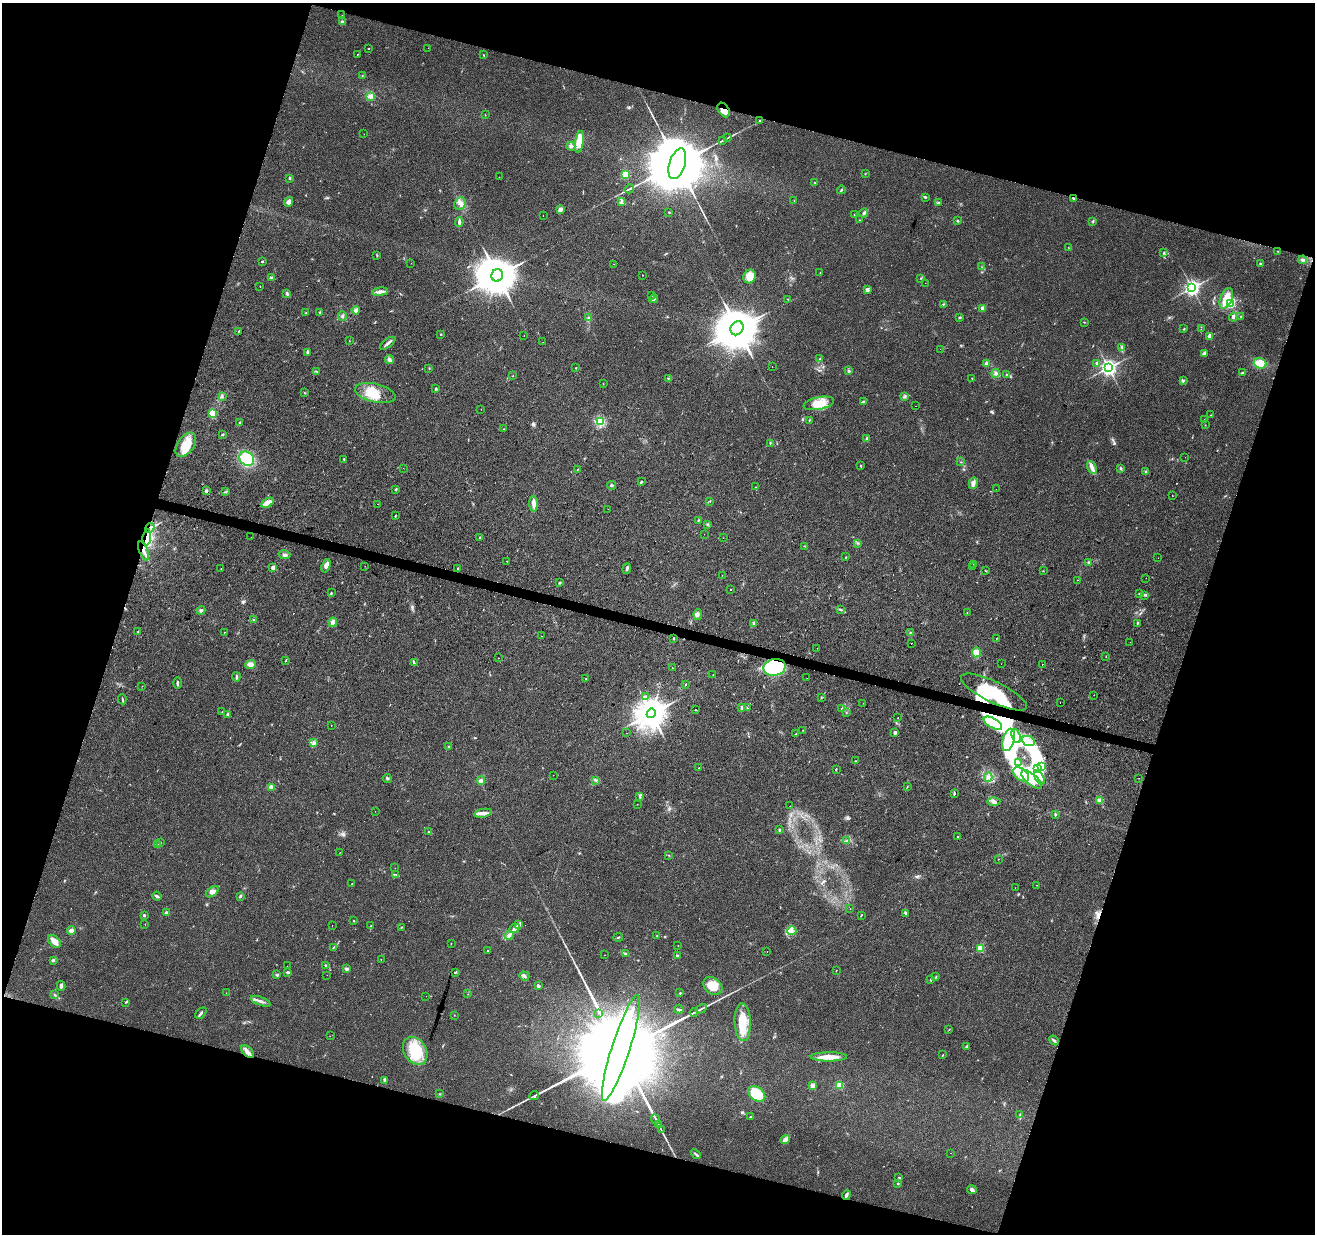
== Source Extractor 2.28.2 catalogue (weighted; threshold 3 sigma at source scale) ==
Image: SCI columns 3-5253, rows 280-5207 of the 5253 x 5423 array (HDU 1 of 3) = the unmasked area's bounding box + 8 px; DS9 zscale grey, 4 x 4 block average (1 PNG px = mean of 4 x 4 image px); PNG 1317 x 1236 px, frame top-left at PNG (2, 3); each listed source drawn as its Kron ellipse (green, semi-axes under 4 px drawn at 4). Shown black and unused: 35% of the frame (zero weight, under 2 of 3 exposures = <1% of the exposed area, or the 3 px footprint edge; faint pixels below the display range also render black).
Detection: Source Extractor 2.28.2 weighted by HDU 2 'WHT'. Background 0.0431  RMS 0.0057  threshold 0.0255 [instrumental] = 3 sigma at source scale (4.5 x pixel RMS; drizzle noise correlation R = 1.50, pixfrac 1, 0.0396/0.0396 arcsec/px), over >= 5 px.
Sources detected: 423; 8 inside a brighter object's white glare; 12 cosmic-ray / hot-pixel residue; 1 long thin detection or spike segment (spike, bleed or trail) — neither listed nor drawn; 7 coinciding with a brighter row at this scale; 16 inside a brighter listed object's ellipse — not listed separately; the other 379 listed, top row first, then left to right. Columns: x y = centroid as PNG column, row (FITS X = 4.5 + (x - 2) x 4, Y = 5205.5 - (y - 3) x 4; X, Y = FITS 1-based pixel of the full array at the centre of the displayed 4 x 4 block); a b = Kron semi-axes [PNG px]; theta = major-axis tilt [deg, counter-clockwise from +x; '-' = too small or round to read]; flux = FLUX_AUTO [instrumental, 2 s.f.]
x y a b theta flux
342 15 2 2 - 0.6
343 22 3 3 - 6.7
368 48 2 2 - 2.5
428 48 2 2 - 0.49
357 54 2 2 - 1.1
483 55 2 2 - 1.7
362 76 2 2 - 0.93
370 96 3 2 - 5.1
724 110 8 5 -55 24
485 115 2 2 - 2
760 121 3 2 - 3
364 134 2 2 - 0.82
727 138 3 2 - 2.6
723 140 3 2 - 2.6
579 142 11 4 82 73
571 146 4 3 - 8.1
677 164 16 8 72 56000
625 174 2 2 - 200
865 174 2 2 - 1.1
499 177 2 2 - 0.87
290 178 3 2 - 3.5
815 183 2 2 - 1.5
629 189 5 2 - 4.6
841 190 4 2 - 4
925 197 4 2 - 4.5
1074 198 2 2 - 3.1
794 201 2 2 - 0.72
289 202 5 4 - 12
621 202 3 2 - 4.7
938 203 3 2 - 5
460 204 7 5 68 17
560 210 3 2 - 19
669 212 3 2 - 2.1
864 213 4 3 - 6.3
854 214 2 2 - 1.1
543 216 2 2 - 0.67
860 220 2 2 - 1
958 221 3 2 - 2.5
1093 221 3 2 - 3.4
459 222 5 2 - 8.5
1068 247 2 2 - 0.86
1278 251 2 2 - 1.2
1164 253 3 2 - 3.4
377 255 2 2 - 1.7
1303 260 4 3 - 6.4
262 261 2 2 - 3.6
411 263 2 2 - 0.67
613 264 2 2 - 0.77
1260 264 3 2 - 5.2
982 267 2 2 - 0.98
820 273 2 2 - 1.2
497 275 6 6 - 12000
642 275 2 2 - 0.92
749 276 7 6 - 41
271 277 3 2 - 3.2
920 278 2 2 - 1.2
925 283 2 2 - 1.2
260 286 2 2 - 1.3
1192 288 3 3 - 1300
867 289 2 2 - 41
380 292 8 3 8 12
287 294 3 2 - 7
652 296 2 2 - 1.1
1226 298 11 6 67 54
653 299 4 2 - 4.3
788 299 2 2 - 0.99
1230 303 3 2 - 250
943 304 3 2 - 2.4
983 308 2 2 - 44
356 310 4 3 - 7.7
320 312 3 2 - 3
305 313 2 2 - 1.3
342 316 4 2 - 4.8
1241 316 2 2 - 1
960 317 3 2 - 3.2
1233 317 4 3 - 5.8
588 318 3 2 - 3.1
1084 322 3 2 - 1.3
737 328 7 6 - 13000
1184 329 3 2 - 2.3
1201 329 2 2 - 0.65
238 331 2 2 - 1.8
440 334 2 2 - 2.2
524 335 2 2 - 2.6
1210 336 2 2 - 48
349 341 2 2 - 0.87
543 342 2 2 - 1.1
388 343 9 2 36 11
1122 348 4 2 - 4.8
940 349 2 2 - 0.61
307 353 3 3 - 3.6
1204 353 4 3 - 6.7
820 359 3 2 - 2.6
389 360 4 3 - 7.7
986 363 3 2 - 5
1097 363 4 3 - 4.8
1260 363 6 5 - 48
772 367 2 2 - 0.8
429 368 2 2 - 1.5
576 368 2 2 - 1.7
1108 368 3 3 - 1400
317 371 2 2 - 1.4
848 371 2 2 - 1.7
996 373 4 3 - 7.5
1242 373 3 2 - 2.5
1006 374 2 2 - 1.6
513 376 2 2 - 0.93
668 378 2 2 - 1.9
972 378 2 2 - 1.3
1183 381 3 2 - 4.2
603 384 2 2 - 1.2
436 389 3 3 - 4
305 393 2 2 - 1.9
375 393 21 9 -13 69
904 396 3 3 - 6.6
222 397 3 2 - 3.6
864 401 2 2 - 2.3
819 403 15 6 11 60
916 406 2 2 - 1.2
481 409 2 2 - 0.88
213 413 2 2 - 160
1211 415 2 2 - 1.2
1205 419 2 2 - 0.91
809 420 2 2 - 1.7
600 421 2 2 - 140
240 422 3 2 - 2.3
1205 425 2 2 - 1
504 429 2 2 - 1
223 434 3 2 - 2.6
867 439 3 2 - 9
770 443 2 2 - 2
186 445 13 8 54 64
1185 457 2 2 - 0.55
247 459 8 6 -43 120
344 459 2 2 - 2.1
961 462 2 2 - 0.92
861 466 2 2 - 2.3
1092 467 7 4 -66 16
403 468 2 2 - 1.4
578 469 2 2 - 0.95
1121 469 3 2 - 2.9
1146 472 3 2 - 4.2
641 482 3 2 - 3.5
973 483 6 3 77 17
612 485 4 2 - 4.3
756 487 2 2 - 2.5
395 489 2 2 - 2.3
996 489 2 2 - 0.96
206 491 2 2 - 23
226 492 3 2 - 3.2
1172 496 2 2 - 0.69
710 501 2 2 - 1.8
267 503 7 3 29 27
378 504 2 2 - 0.95
534 504 8 3 -87 24
608 509 2 2 - 0.76
395 516 3 2 - 2.1
698 520 2 2 - 1.3
707 524 3 2 - 3.1
150 528 5 3 - 10
704 534 2 2 - 0.55
147 537 8 2 83 19
251 537 2 2 - 0.47
480 538 2 2 - 5.9
723 538 2 2 - 1.2
857 543 2 2 - 2.4
805 546 2 2 - 1.3
144 551 10 3 -68 16
285 555 6 3 -10 7.8
846 557 2 2 - 1.4
1158 558 2 2 - 0.52
506 561 2 2 - 2.2
1089 562 3 2 - 3
974 564 2 2 - 1.3
326 566 7 4 73 16
365 566 2 2 - 1.5
273 567 2 2 - 38
973 567 2 2 - 2.7
221 569 2 2 - 1.9
458 569 3 2 - 3
627 569 5 2 - 5.8
985 570 2 2 - 1.5
1043 571 2 2 - 1
722 575 2 2 - 1.3
1146 578 2 2 - 1.9
1078 580 2 2 - 1.2
560 583 3 2 - 4.2
731 589 2 2 - 3.7
331 593 3 2 - 2.3
1139 594 3 2 - 2.6
1144 595 2 2 - 2
840 609 2 2 - 1.5
201 610 4 3 - 6.4
967 612 2 2 - 0.9
698 615 5 4 - 8.8
254 620 3 2 - 4.4
333 622 4 3 - 21
754 623 2 2 - 2.4
1137 623 2 2 - 1.5
137 632 2 2 - 1.2
224 632 2 2 - 1.1
910 632 2 2 - 1.8
541 636 2 2 - 2.6
674 638 3 2 - 2.7
996 638 2 2 - 1.3
1130 642 2 2 - 0.76
911 643 2 2 - 4
817 648 2 2 - 2.9
976 652 5 4 - 28
1106 657 2 2 - 1
498 658 2 2 - 6.1
286 661 3 2 - 2
414 663 4 2 - 3.3
251 664 5 3 - 9.1
1001 664 2 2 - 0.54
1042 664 2 2 - 1.7
775 667 11 8 12 270
673 668 2 2 - 1.4
713 675 2 2 - 1.4
236 677 4 2 - 6.8
807 678 2 2 - 1.3
586 679 2 2 - 1.9
177 683 6 2 -90 5.3
686 684 2 2 - 2.3
142 686 2 2 - 0.96
994 692 36 10 -26 140
1094 695 2 2 - 0.74
645 696 2 2 - 2.1
821 698 2 2 - 1.7
122 699 5 2 - 3.9
1060 702 2 2 - 3.6
863 703 2 2 - 0.66
742 707 2 2 - 19
747 708 2 2 - 1.7
842 709 3 2 - 1.8
696 710 2 2 - 8.1
222 712 2 2 - 1.2
651 713 5 4 - 6400
846 713 2 2 - 1.1
228 715 2 2 - 21
898 718 2 2 - 2.5
993 723 10 5 -30 33
331 726 2 2 - 2.3
803 730 2 2 - 0.98
627 733 2 2 - 1.1
895 733 2 2 - 31
796 734 3 2 - 2.4
1016 736 7 3 -67 14
1008 740 11 6 74 44
1028 741 7 4 -24 24
314 743 4 3 - 8.5
448 747 3 2 - 4
855 761 2 2 - 2.3
1018 762 2 2 - 1.2
1042 766 4 2 - 6.4
698 768 2 2 - 1.2
1038 768 3 2 - 4.3
836 769 3 2 - 2.8
553 775 2 2 - 3.3
1021 775 9 6 -39 38
988 777 4 3 - 7.2
1039 777 8 4 -60 20
1139 778 2 2 - 0.73
387 779 4 2 - 3.7
1032 779 12 5 -40 51
596 780 2 2 - 1.7
481 781 4 3 - 8.5
271 787 2 2 - 77
907 787 2 2 - 1
954 793 4 2 - 2.9
640 797 2 2 - 1.9
1100 800 2 2 - 83
994 802 6 4 -1 11
637 804 2 2 - 2.5
790 806 2 2 - 1.7
375 811 2 2 - 0.52
483 813 9 3 11 16
1055 814 3 2 - 3.4
779 829 2 2 - 12
428 832 3 2 - 2.2
957 837 2 2 - 3.9
847 841 2 2 - 1.4
160 842 3 2 - 2
157 845 4 2 - 5.9
340 852 2 2 - 0.55
669 855 2 2 - 1.4
998 859 2 2 - 1.1
395 868 2 2 - 1.3
396 874 2 2 - 1.8
352 884 2 2 - 2.3
1036 885 2 2 - 1.1
1015 888 2 2 - 2.4
212 892 7 4 36 14
157 896 5 2 - 5.9
240 896 3 2 - 3.8
850 909 2 2 - 0.93
166 913 2 2 - 28
906 913 4 3 - 5.5
144 915 2 2 - 14
861 915 3 2 - 2
354 921 2 2 - 2
145 924 2 2 - 3.1
518 925 4 3 - 9.1
332 926 2 2 - 2.3
371 926 3 2 - 2.4
401 927 3 2 - 1.7
514 928 5 3 - 11
71 931 4 4 - 14
792 931 5 3 - 11
509 935 4 4 - 8.7
657 936 2 2 - 1.6
618 937 4 2 - 3.2
54 942 7 5 -46 24
451 944 2 2 - 1.1
678 945 2 2 - 0.76
333 948 2 2 - 1.6
980 948 2 2 - 180
487 951 2 2 - 2
767 951 2 2 - 2.4
625 954 4 2 - 4.1
604 955 2 2 - 1.7
677 956 2 2 - 20
53 960 3 2 - 5.2
381 960 2 2 - 0.96
287 966 2 2 - 0.45
326 966 3 2 - 3.8
347 969 3 2 - 7.4
836 970 2 2 - 0.89
288 972 3 2 - 6
455 973 3 2 - 2.2
277 974 2 2 - 19
327 975 2 2 - 3.9
524 976 5 3 - 6.6
936 977 3 2 - 2.7
931 979 4 2 - 3.3
61 986 5 3 - 9
538 986 4 2 - 8
713 986 10 8 -40 57
226 993 2 2 - 1
680 993 2 2 - 5.9
468 994 2 2 - 0.56
54 995 2 2 - 1.3
426 996 2 2 - 1.8
261 1001 10 2 -21 12
125 1002 3 2 - 2.4
679 1009 4 2 - 6.4
701 1009 6 2 30 5.1
694 1012 4 2 - 4.2
201 1013 7 2 46 5.5
598 1013 2 2 - 0.91
454 1015 2 2 - 1
743 1022 19 8 -87 80
949 1029 2 2 - 0.99
330 1036 2 2 - 0.63
1054 1040 5 2 - 6.5
966 1047 3 2 - 4.5
621 1048 55 9 72 210000
248 1051 8 4 -44 15
415 1051 15 11 -58 92
943 1055 3 2 - 2.1
829 1057 18 4 0 39
385 1080 3 3 - 4.6
813 1085 2 2 - 67
839 1085 2 2 - 150
439 1094 2 2 - 1.3
757 1094 9 6 -39 130
534 1095 5 2 - 4.4
1020 1115 2 2 - 2
750 1117 2 2 - 2.8
656 1119 5 2 - 4.2
658 1124 3 2 - 2.3
661 1130 3 2 - 2.2
785 1140 5 4 - 14
951 1153 2 2 - 0.7
696 1154 5 2 - 5.3
899 1178 3 2 - 2.7
898 1184 2 2 - 3.2
972 1190 5 3 - 8.3
846 1195 5 2 - 8.7
Overlapping masked pixels (flux is a lower limit): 8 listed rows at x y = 724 110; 1074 198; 150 528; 147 537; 144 551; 775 667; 994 692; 621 1048
Diffuse or blended objects may show on this block-average render without a row.